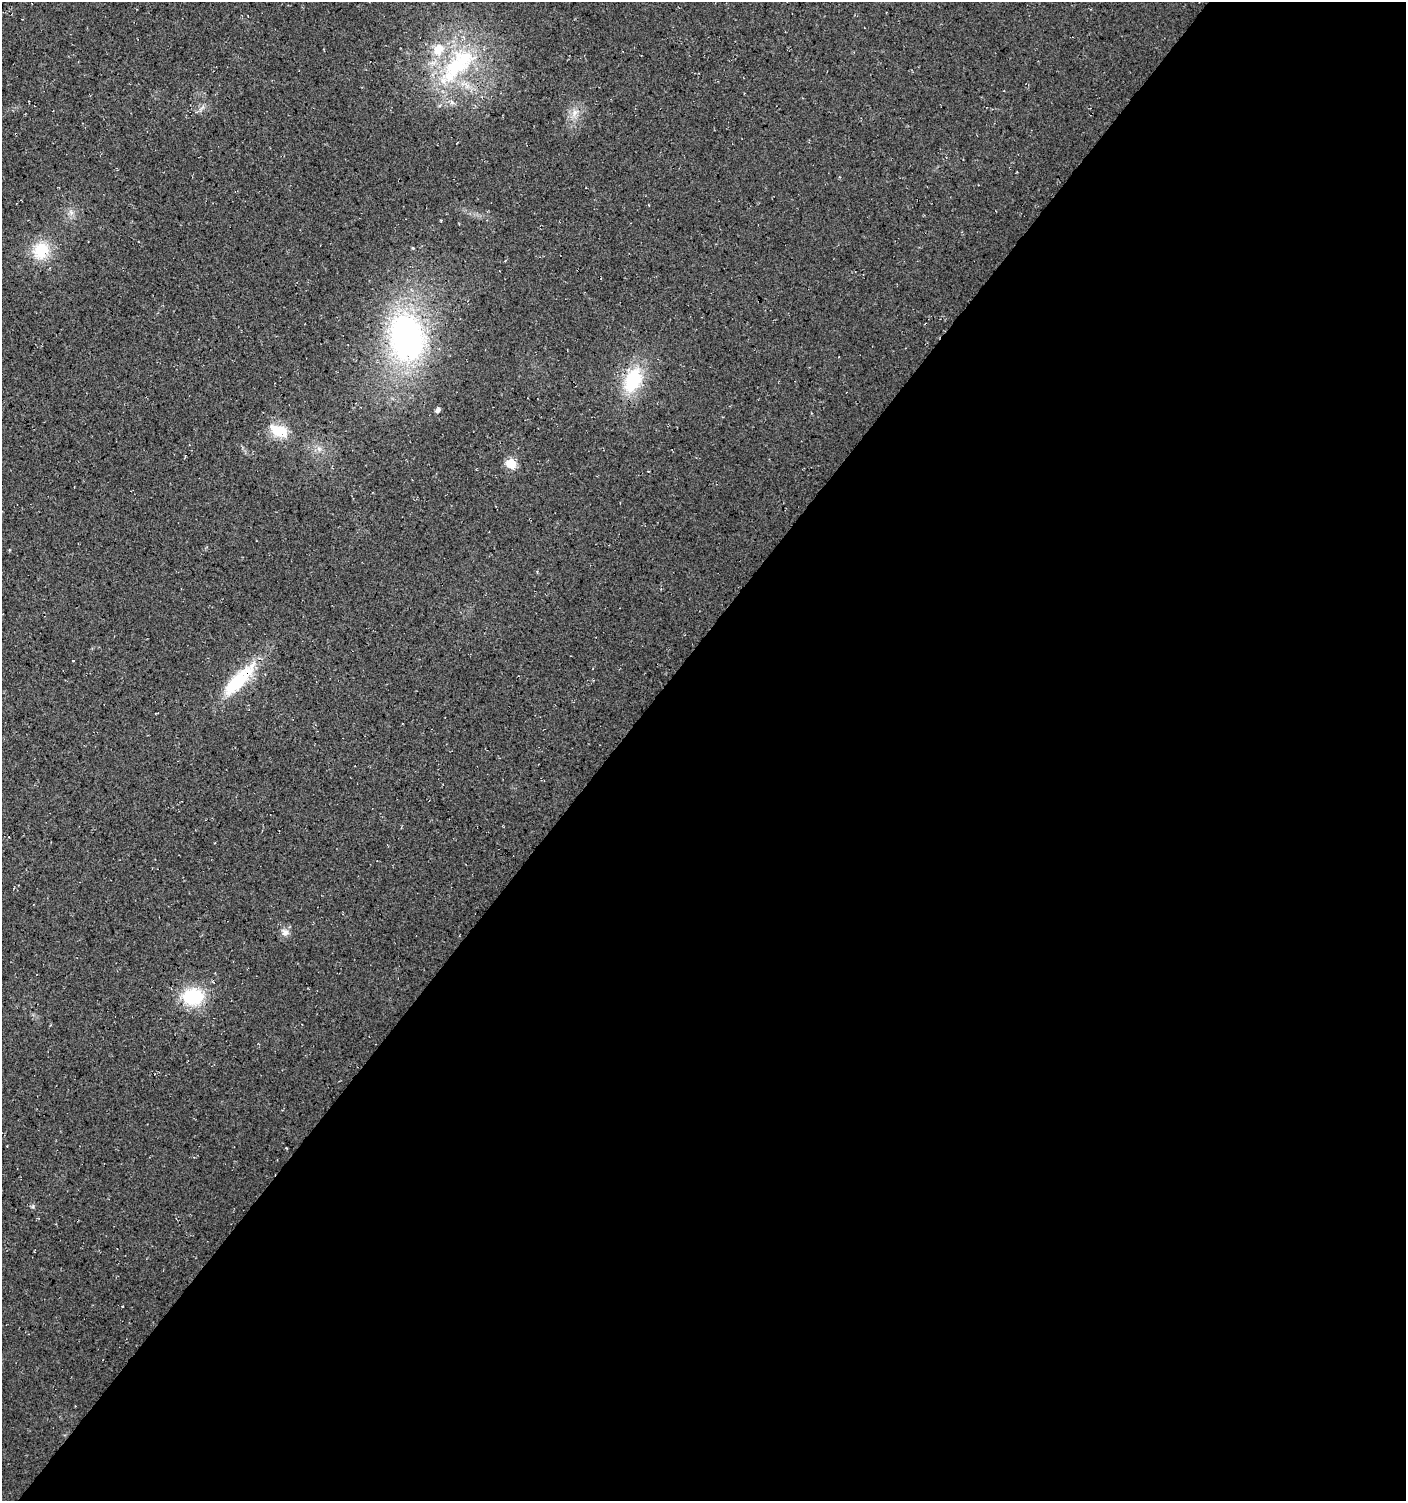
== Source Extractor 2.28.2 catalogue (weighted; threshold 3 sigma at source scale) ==
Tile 12 of 4 x 4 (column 4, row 3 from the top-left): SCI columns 4450-5853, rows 1500-2998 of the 6043 x 6022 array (HDU 1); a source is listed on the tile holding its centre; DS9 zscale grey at full resolution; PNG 1408 x 1503 px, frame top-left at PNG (2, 2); no overlay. Shown black and unused: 56% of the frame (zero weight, under 3 of 4 exposures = <1% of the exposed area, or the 3 px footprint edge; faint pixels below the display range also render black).
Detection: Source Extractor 2.28.2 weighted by HDU 2 'WHT'; one run over the whole footprint, this tile lists its part. Background 0.0176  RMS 0.0054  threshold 0.0244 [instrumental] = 3 sigma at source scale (4.5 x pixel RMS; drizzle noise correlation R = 1.50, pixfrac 1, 0.0396/0.0396 arcsec/px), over >= 5 px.
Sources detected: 16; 1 inside a brighter listed object's ellipse — not listed separately; the other 15 listed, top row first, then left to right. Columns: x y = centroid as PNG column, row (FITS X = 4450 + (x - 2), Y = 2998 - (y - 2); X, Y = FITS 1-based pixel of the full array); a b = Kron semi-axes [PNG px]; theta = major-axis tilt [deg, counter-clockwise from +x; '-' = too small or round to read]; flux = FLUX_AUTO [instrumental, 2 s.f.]
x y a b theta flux
458 64 72 29 44 69
575 112 12 8 56 4.1
71 212 9 6 -69 2.3
413 248 5 4 - 0.49
41 250 24 20 63 18
407 337 51 37 -79 150
633 380 34 20 65 30
438 410 6 5 - 1.6
279 431 25 13 -23 14
319 449 7 6 - 2
511 464 6 5 - 28
239 680 54 16 46 31
285 932 11 10 - 3.3
193 997 22 17 3 31
286 1148 3 2 - 0.49
Overlapping masked pixels (flux is a lower limit): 1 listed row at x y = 633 380